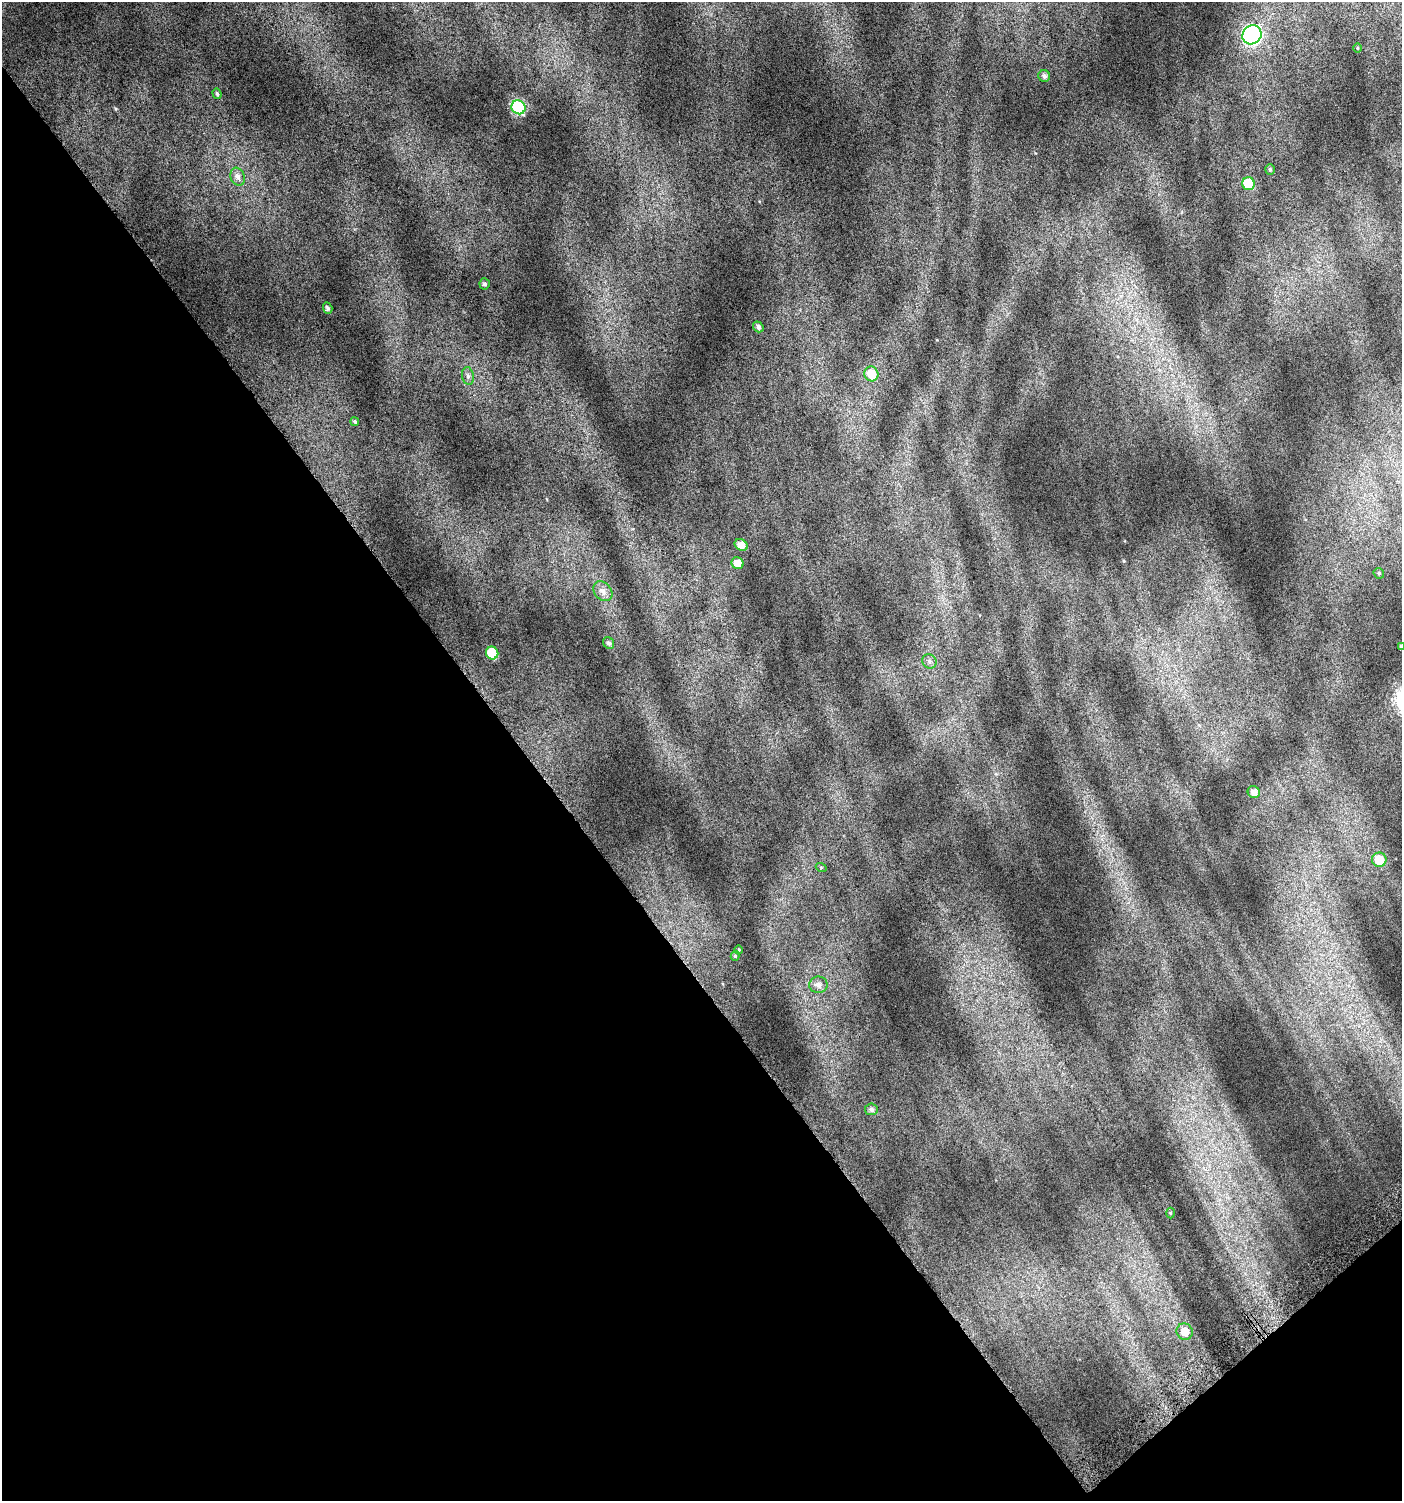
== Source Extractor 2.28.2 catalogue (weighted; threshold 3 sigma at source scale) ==
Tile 14 of 4 x 4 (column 2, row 4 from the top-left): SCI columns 1636-3035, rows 33-1531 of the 6008 x 6064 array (HDU 1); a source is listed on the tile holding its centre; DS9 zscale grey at full resolution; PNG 1404 x 1503 px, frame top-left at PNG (2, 2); each listed source drawn as its Kron ellipse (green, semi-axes under 4 px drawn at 4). Shown black and unused: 39% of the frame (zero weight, under 4 of 7 exposures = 2% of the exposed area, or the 3 px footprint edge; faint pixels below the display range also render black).
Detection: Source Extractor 2.28.2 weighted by HDU 2 'WHT'; one run over the whole footprint, this tile lists its part. Background 0.0777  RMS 0.047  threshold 0.192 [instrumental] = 3 sigma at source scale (4.09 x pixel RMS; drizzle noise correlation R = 1.36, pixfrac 0.8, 0.0396/0.0396 arcsec/px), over >= 5 px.
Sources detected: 31; all 31 listed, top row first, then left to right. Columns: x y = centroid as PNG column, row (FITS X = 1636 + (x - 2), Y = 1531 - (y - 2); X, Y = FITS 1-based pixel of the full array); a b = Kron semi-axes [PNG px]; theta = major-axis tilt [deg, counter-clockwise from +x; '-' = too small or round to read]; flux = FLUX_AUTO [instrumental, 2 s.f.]
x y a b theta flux
1252 35 10 9 - 950
1357 48 5 3 - 4.3
1044 76 6 5 - 14
217 94 5 4 - 7.1
518 107 7 6 - 440
1270 169 5 4 - 7.7
238 177 9 7 -71 22
1248 184 6 6 - 150
485 284 5 5 - 8.4
328 308 5 4 - 10
758 327 5 5 - 13
871 374 7 7 - 79
468 376 9 6 -81 13
355 422 4 3 - 6.4
741 545 7 5 -34 37
738 563 6 5 - 40
1379 573 6 5 - 6.3
603 591 11 8 -49 28
609 643 6 5 - 12
1401 647 4 4 - 11
492 653 6 6 - 170
929 661 7 6 - 15
1254 792 6 6 - 26
1379 860 7 7 - 86
821 867 5 3 - 4.1
739 950 4 3 - 3.5
735 956 5 4 - 6.1
818 985 9 8 - 26
871 1109 6 6 - 14
1170 1213 5 3 - 4.2
1185 1332 8 8 - 51
Isophote crosses this tile's border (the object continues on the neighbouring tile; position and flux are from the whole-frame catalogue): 1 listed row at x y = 1401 647